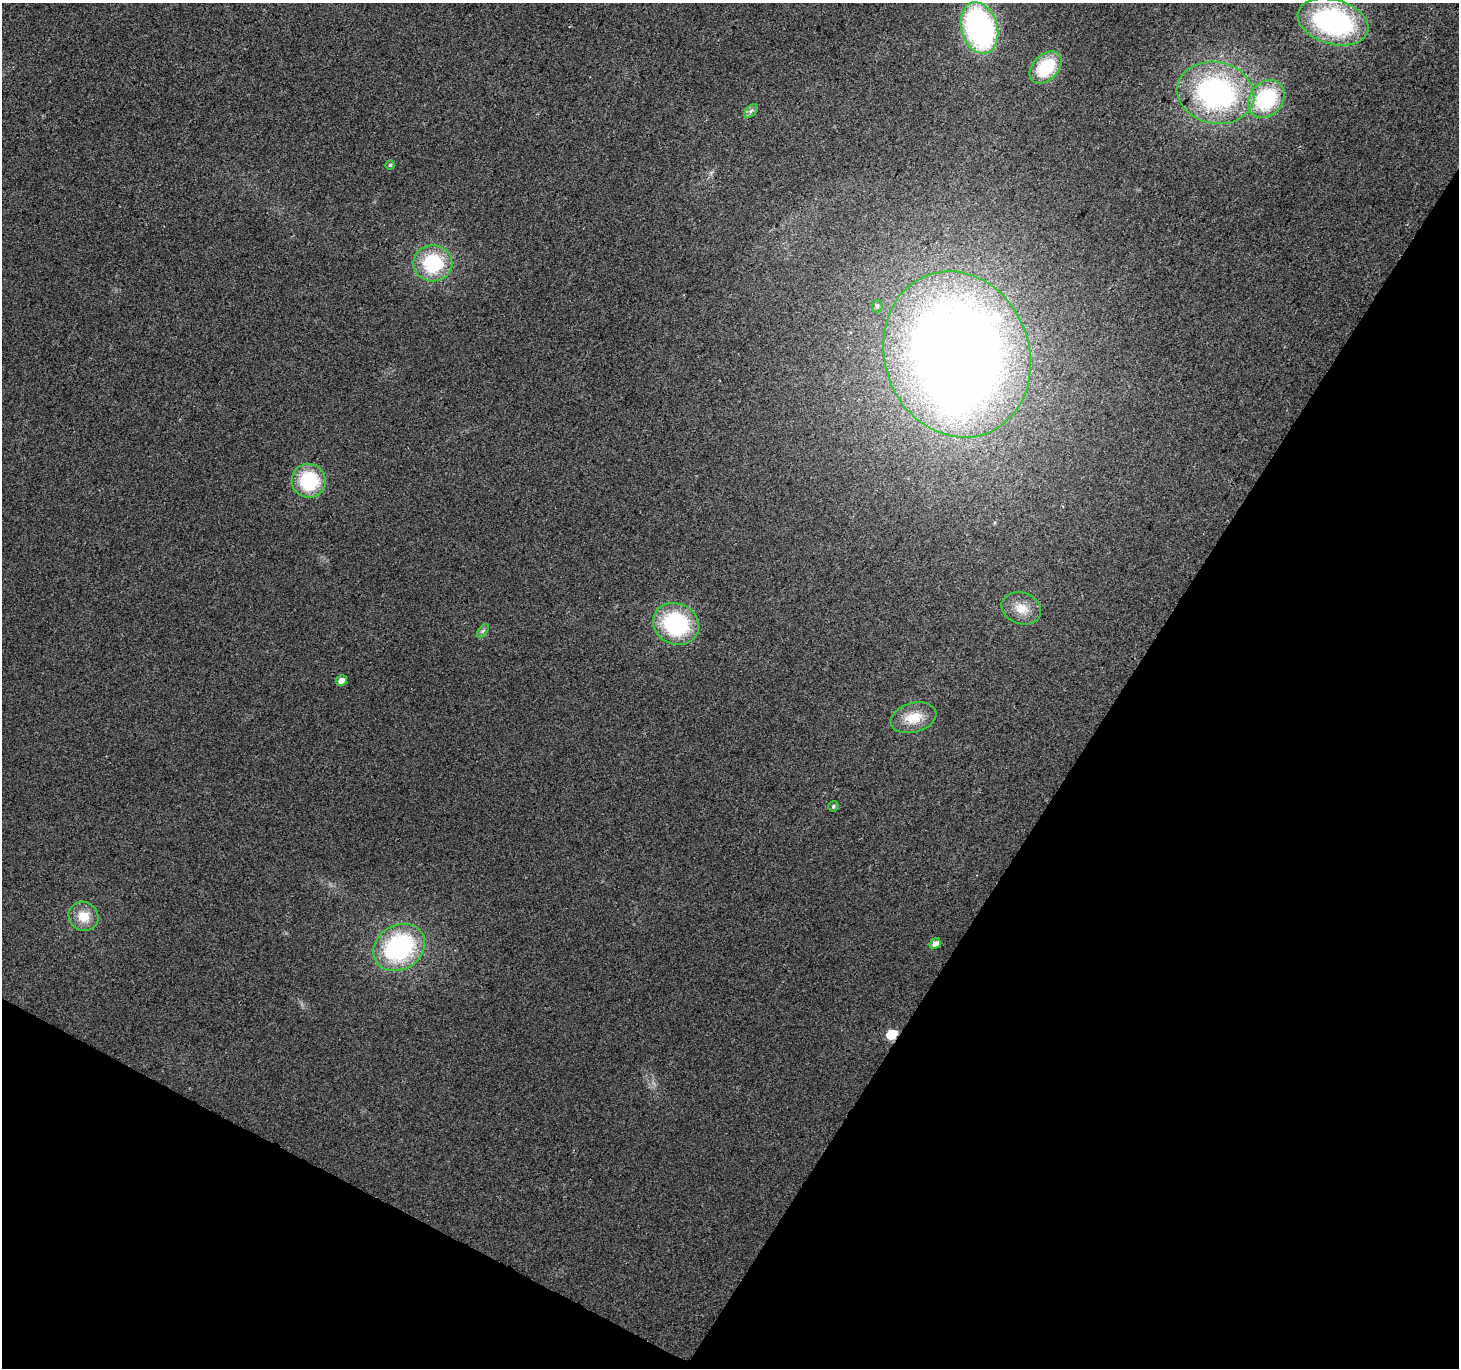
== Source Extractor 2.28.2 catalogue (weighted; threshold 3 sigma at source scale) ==
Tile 15 of 4 x 4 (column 3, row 4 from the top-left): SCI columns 2922-4378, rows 261-1626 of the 5836 x 5917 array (HDU 1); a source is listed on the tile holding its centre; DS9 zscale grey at full resolution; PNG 1461 x 1370 px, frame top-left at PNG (2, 3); each listed source drawn as its Kron ellipse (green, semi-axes under 4 px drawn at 4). Shown black and unused: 30% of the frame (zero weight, under 2 of 3 exposures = <1% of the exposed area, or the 3 px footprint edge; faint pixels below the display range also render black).
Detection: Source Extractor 2.28.2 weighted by HDU 2 'WHT'; one run over the whole footprint, this tile lists its part. Background 0.0289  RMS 0.0082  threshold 0.0368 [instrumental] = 3 sigma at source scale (4.5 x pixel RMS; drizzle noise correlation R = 1.50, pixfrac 1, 0.0396/0.0396 arcsec/px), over >= 5 px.
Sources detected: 22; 1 inside a brighter object's white glare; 1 cosmic-ray / hot-pixel residue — neither listed nor drawn; the other 20 listed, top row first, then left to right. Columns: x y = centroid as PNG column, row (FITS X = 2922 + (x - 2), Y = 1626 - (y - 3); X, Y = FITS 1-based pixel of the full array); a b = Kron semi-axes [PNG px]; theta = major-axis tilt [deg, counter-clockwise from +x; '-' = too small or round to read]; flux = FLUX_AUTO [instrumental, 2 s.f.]
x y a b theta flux
1333 22 36 22 -16 160
979 28 26 18 -73 220
1046 67 18 12 45 41
1215 93 39 31 -12 180
1266 99 20 16 51 65
751 111 8 5 45 2.3
390 165 4 4 - 1.2
433 263 19 18 - 55
877 306 6 5 - 1.7
957 354 84 72 -70 1200
309 481 17 17 - 52
1021 608 20 15 -20 13
676 624 23 20 -27 85
483 631 8 4 52 1.8
341 681 6 5 - 5.4
913 718 23 14 16 19
833 806 5 5 - 1.4
84 916 15 14 - 15
935 943 6 5 - 4.8
399 947 27 22 31 110